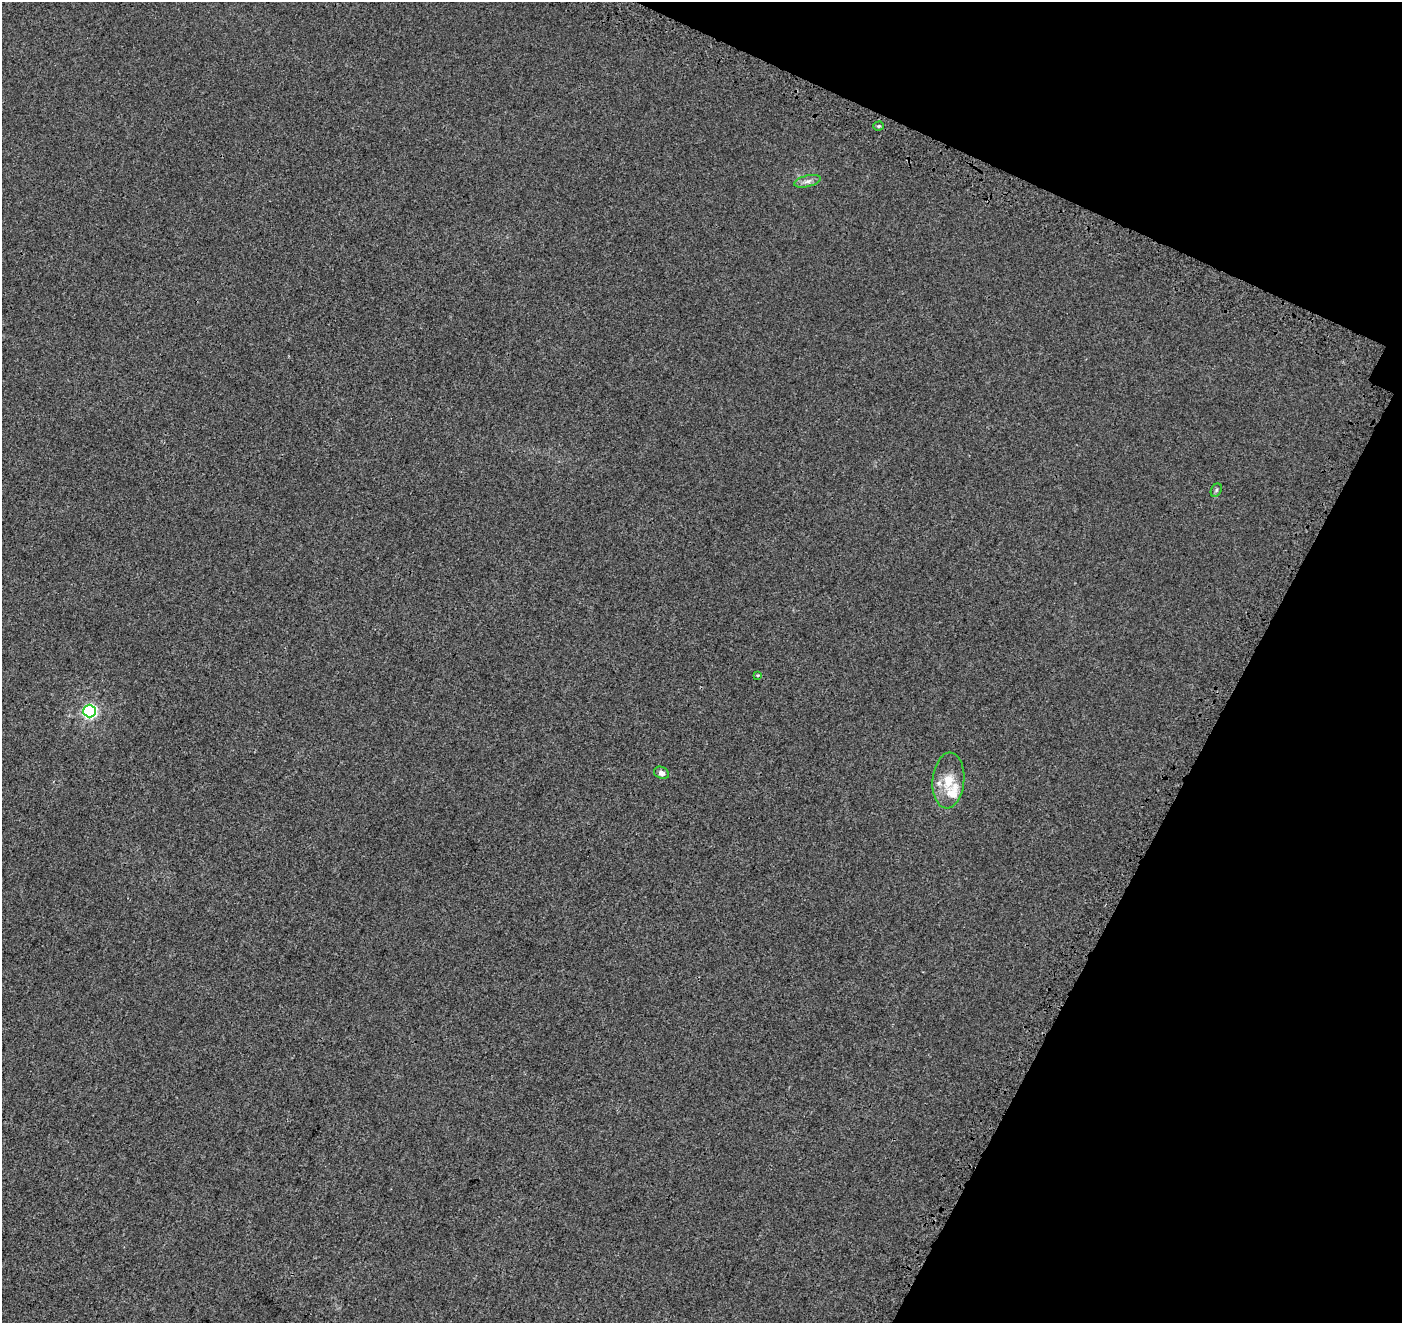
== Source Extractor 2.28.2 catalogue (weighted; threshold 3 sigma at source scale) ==
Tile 8 of 4 x 4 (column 4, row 2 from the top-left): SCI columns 4340-5739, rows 2967-4287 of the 5889 x 5995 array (HDU 1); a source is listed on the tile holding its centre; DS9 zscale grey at full resolution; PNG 1404 x 1325 px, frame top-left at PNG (2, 2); each listed source drawn as its Kron ellipse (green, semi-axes under 4 px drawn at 4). Shown black and unused: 20% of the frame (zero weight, under 3 of 4 exposures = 9% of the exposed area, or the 3 px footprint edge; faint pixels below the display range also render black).
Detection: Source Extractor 2.28.2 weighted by HDU 2 'WHT'; one run over the whole footprint, this tile lists its part. Background 0.00111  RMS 0.0037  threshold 0.0167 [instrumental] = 3 sigma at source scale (4.5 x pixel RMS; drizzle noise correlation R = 1.50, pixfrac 1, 0.0396/0.0396 arcsec/px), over >= 5 px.
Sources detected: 9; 2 inside a brighter listed object's ellipse — not listed separately; the other 7 listed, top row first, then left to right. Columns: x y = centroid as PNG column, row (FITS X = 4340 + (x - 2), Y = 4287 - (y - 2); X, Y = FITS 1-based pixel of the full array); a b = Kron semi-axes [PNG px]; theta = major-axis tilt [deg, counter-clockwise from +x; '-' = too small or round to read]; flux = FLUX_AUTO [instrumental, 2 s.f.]
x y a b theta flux
879 126 5 4 - 0.49
808 181 13 5 13 1.6
1216 490 7 5 61 0.65
758 675 3 3 - 0.71
90 711 6 6 - 74
661 773 8 6 -22 1.6
948 780 28 16 85 7.9